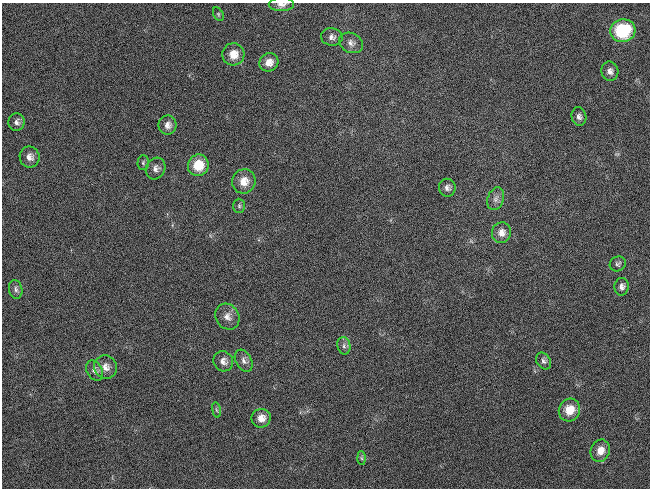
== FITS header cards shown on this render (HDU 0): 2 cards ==
NAXIS1  =                  648 / length of data axis 1
NAXIS2  =                  486 / length of data axis 2

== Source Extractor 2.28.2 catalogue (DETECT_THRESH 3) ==
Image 648 x 486 px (HDU 0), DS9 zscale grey, 1 PNG px = 1 image px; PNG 652 x 490 px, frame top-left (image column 1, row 486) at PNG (2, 3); each listed source drawn as its Kron ellipse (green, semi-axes under 4 px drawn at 4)
Background 118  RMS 26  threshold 78.8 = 3 sigma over >= 5 px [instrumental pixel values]
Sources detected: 35; all 35 listed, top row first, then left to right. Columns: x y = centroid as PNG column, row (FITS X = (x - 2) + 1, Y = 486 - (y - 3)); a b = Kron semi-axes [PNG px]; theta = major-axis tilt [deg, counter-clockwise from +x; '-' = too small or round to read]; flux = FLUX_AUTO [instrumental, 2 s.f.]
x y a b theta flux
281 4 12 7 1 9700
218 14 7 4 -61 2600
623 31 12 11 - 110000
332 37 11 8 -13 8200
351 43 12 9 -25 9900
233 54 11 11 - 22000
269 62 10 9 - 16000
610 71 9 8 - 8600
579 117 9 7 -78 6800
16 122 9 8 - 7200
168 125 9 9 - 10000
30 157 10 10 - 12000
143 163 7 5 89 3500
198 165 11 10 - 46000
156 168 11 9 62 9300
244 181 12 11 - 21000
447 188 9 8 - 7100
496 199 12 8 70 8700
239 206 7 5 -88 3700
501 233 10 9 - 14000
618 264 8 7 - 4400
622 287 9 7 87 7400
16 289 9 6 -79 6200
227 317 13 11 -55 14000
344 346 9 6 -78 5800
223 361 10 9 - 10000
244 361 12 8 -60 8300
544 361 9 7 -55 5700
105 367 12 11 - 15000
95 371 11 7 -58 8800
216 410 8 4 -81 3100
569 410 11 10 - 30000
261 418 9 9 - 16000
600 451 11 9 67 19000
362 458 6 4 -88 3200
At the frame edge (FLAGS 8, measured only in part): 1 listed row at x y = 281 4